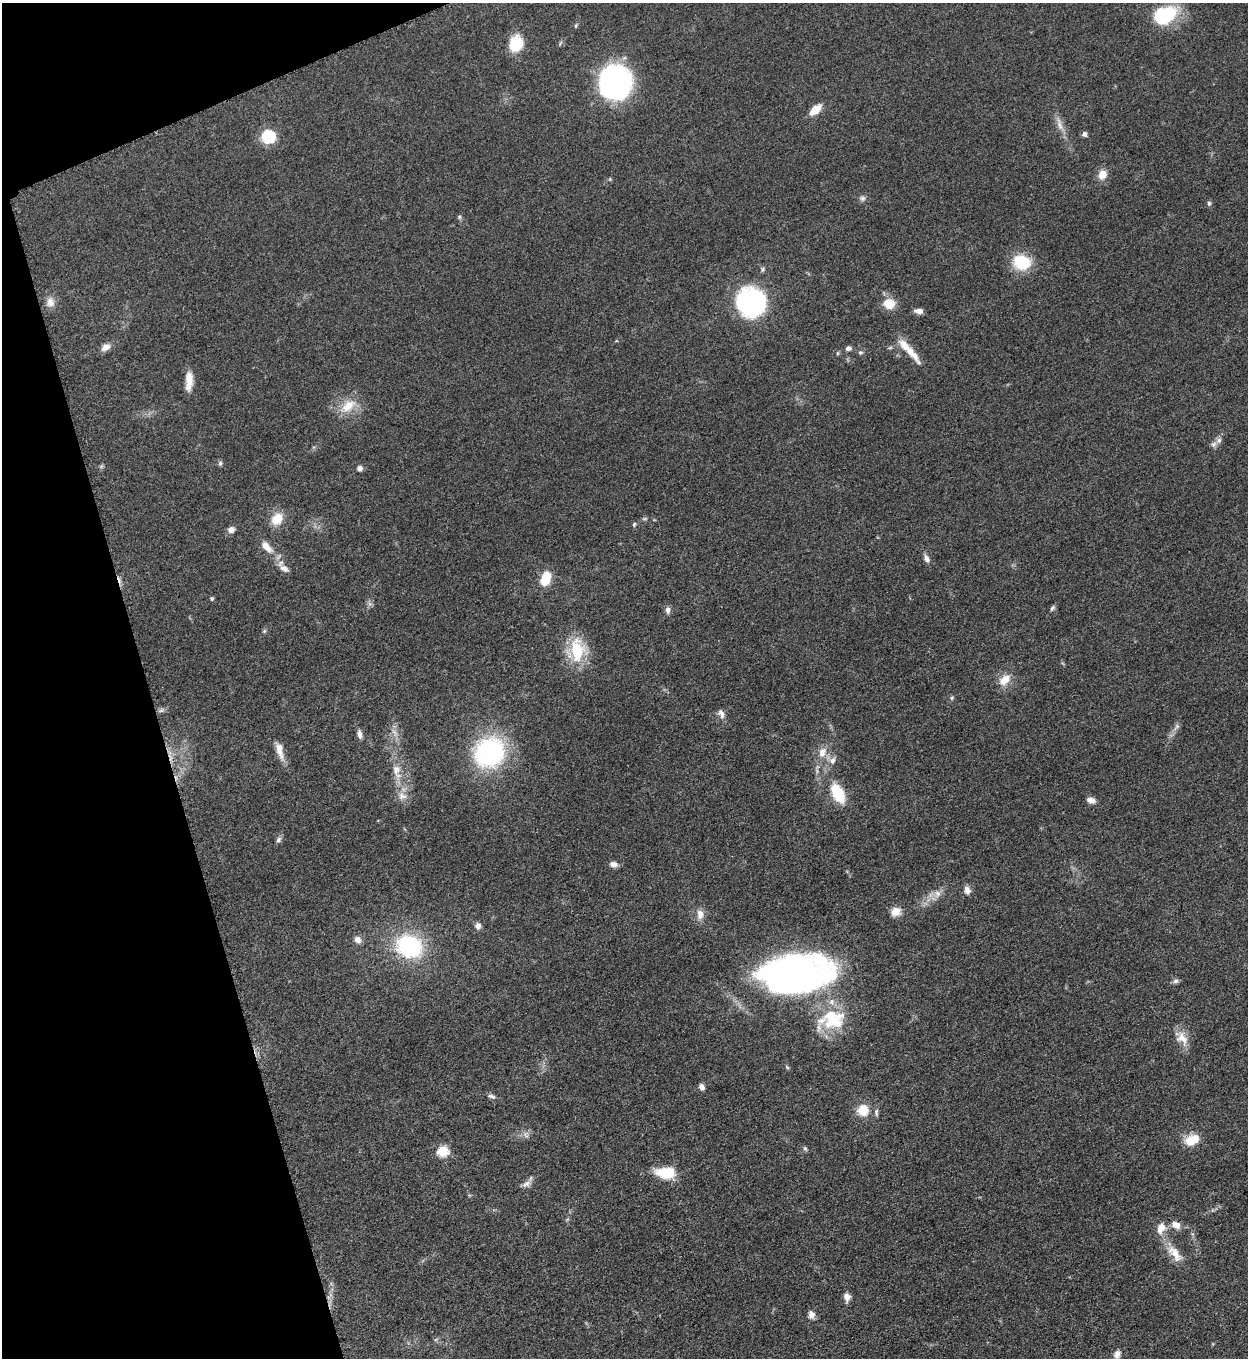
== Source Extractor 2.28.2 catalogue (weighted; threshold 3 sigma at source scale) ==
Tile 5 of 4 x 4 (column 1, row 2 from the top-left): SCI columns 287-1532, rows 2722-4077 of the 5428 x 5440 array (HDU 1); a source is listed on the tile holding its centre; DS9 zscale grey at full resolution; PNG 1250 x 1360 px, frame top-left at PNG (2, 3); no overlay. Shown black and unused: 14% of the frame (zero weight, under 3 of 5 exposures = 1% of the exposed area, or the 3 px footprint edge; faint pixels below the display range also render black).
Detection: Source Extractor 2.28.2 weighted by HDU 2 'WHT'; one run over the whole footprint, this tile lists its part. Background 0.0613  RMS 0.0059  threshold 0.0265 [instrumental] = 3 sigma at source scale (4.5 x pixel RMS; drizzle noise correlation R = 1.50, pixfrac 1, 0.05/0.05 arcsec/px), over >= 5 px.
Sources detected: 89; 1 too faint to see at this stretch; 2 inside a brighter object's white glare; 1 cosmic-ray / hot-pixel residue — not listed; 2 inside a brighter listed object's ellipse — not listed separately; the other 83 listed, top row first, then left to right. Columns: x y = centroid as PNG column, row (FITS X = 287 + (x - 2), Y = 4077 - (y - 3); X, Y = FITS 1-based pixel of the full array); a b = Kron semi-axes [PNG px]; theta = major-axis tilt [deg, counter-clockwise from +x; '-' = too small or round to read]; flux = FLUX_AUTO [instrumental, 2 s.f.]
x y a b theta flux
1165 15 31 20 26 30
516 44 16 13 67 19
615 82 32 30 -75 120
815 110 12 7 42 11
1060 124 23 7 -71 5.4
1084 134 7 6 - 1.6
268 136 7 6 - 86
1102 175 10 9 - 6.9
862 198 8 7 - 1.9
1209 203 7 5 78 1.2
459 217 6 5 - 0.96
1021 262 15 13 -16 27
763 269 7 5 57 1.2
50 302 15 10 -84 4.8
751 302 26 26 - 92
889 303 12 10 -15 11
918 311 9 6 -6 3.1
105 347 12 8 30 4.2
848 348 6 5 - 2.1
860 352 6 6 - 1.2
910 352 39 8 -51 10
189 381 23 8 87 7.6
348 406 26 14 37 12
1219 440 8 7 - 2.2
220 463 6 5 - 1.2
360 468 7 6 - 2.2
277 519 13 10 49 12
634 524 6 5 - 1
231 530 8 7 - 3.2
266 547 20 9 -44 7.2
926 558 10 7 -62 2.5
284 568 14 8 -31 4
545 578 14 9 70 15
212 598 5 4 - 0.84
370 604 7 4 -18 1.3
1052 608 8 5 52 1.4
668 610 11 6 -85 2.2
264 631 6 5 - 0.91
577 650 29 19 -85 26
1005 680 16 10 43 8.4
952 698 6 5 - 0.95
161 711 7 4 1 1.3
721 714 14 7 -71 2.9
395 733 13 6 -54 3.1
359 734 10 6 -77 2.7
280 750 25 8 -74 6.7
489 752 26 23 37 100
822 752 14 10 69 6.4
832 760 10 8 60 3.2
396 770 16 12 86 6.8
838 793 23 12 -63 20
402 796 13 11 -9 4.9
1091 800 10 6 -20 3.7
278 840 8 6 58 1.7
613 864 10 7 -7 3
967 890 11 8 -76 3.1
937 894 11 9 82 3.8
895 912 12 11 - 5.9
700 914 15 10 -89 4.9
478 926 8 7 - 2.9
357 940 9 8 - 3.4
409 946 27 22 -22 60
793 973 70 35 5 280
1176 981 7 7 - 1.7
830 1015 50 35 20 36
1182 1038 23 14 -51 8.2
787 1067 6 4 -45 0.8
702 1087 8 6 -63 2.4
492 1096 12 6 -17 1.9
863 1110 13 12 - 11
876 1112 11 5 -86 1.5
526 1135 8 4 -45 1.6
1192 1140 20 13 27 10
805 1148 7 5 -62 1
442 1151 6 6 - 37
666 1173 22 12 -3 18
526 1184 14 8 27 3.2
1176 1225 14 9 -29 5.2
1161 1228 17 11 70 6.9
1175 1253 30 12 -51 11
847 1297 9 7 -86 3.7
811 1314 10 7 -81 3.3
1117 1354 10 7 66 3.1